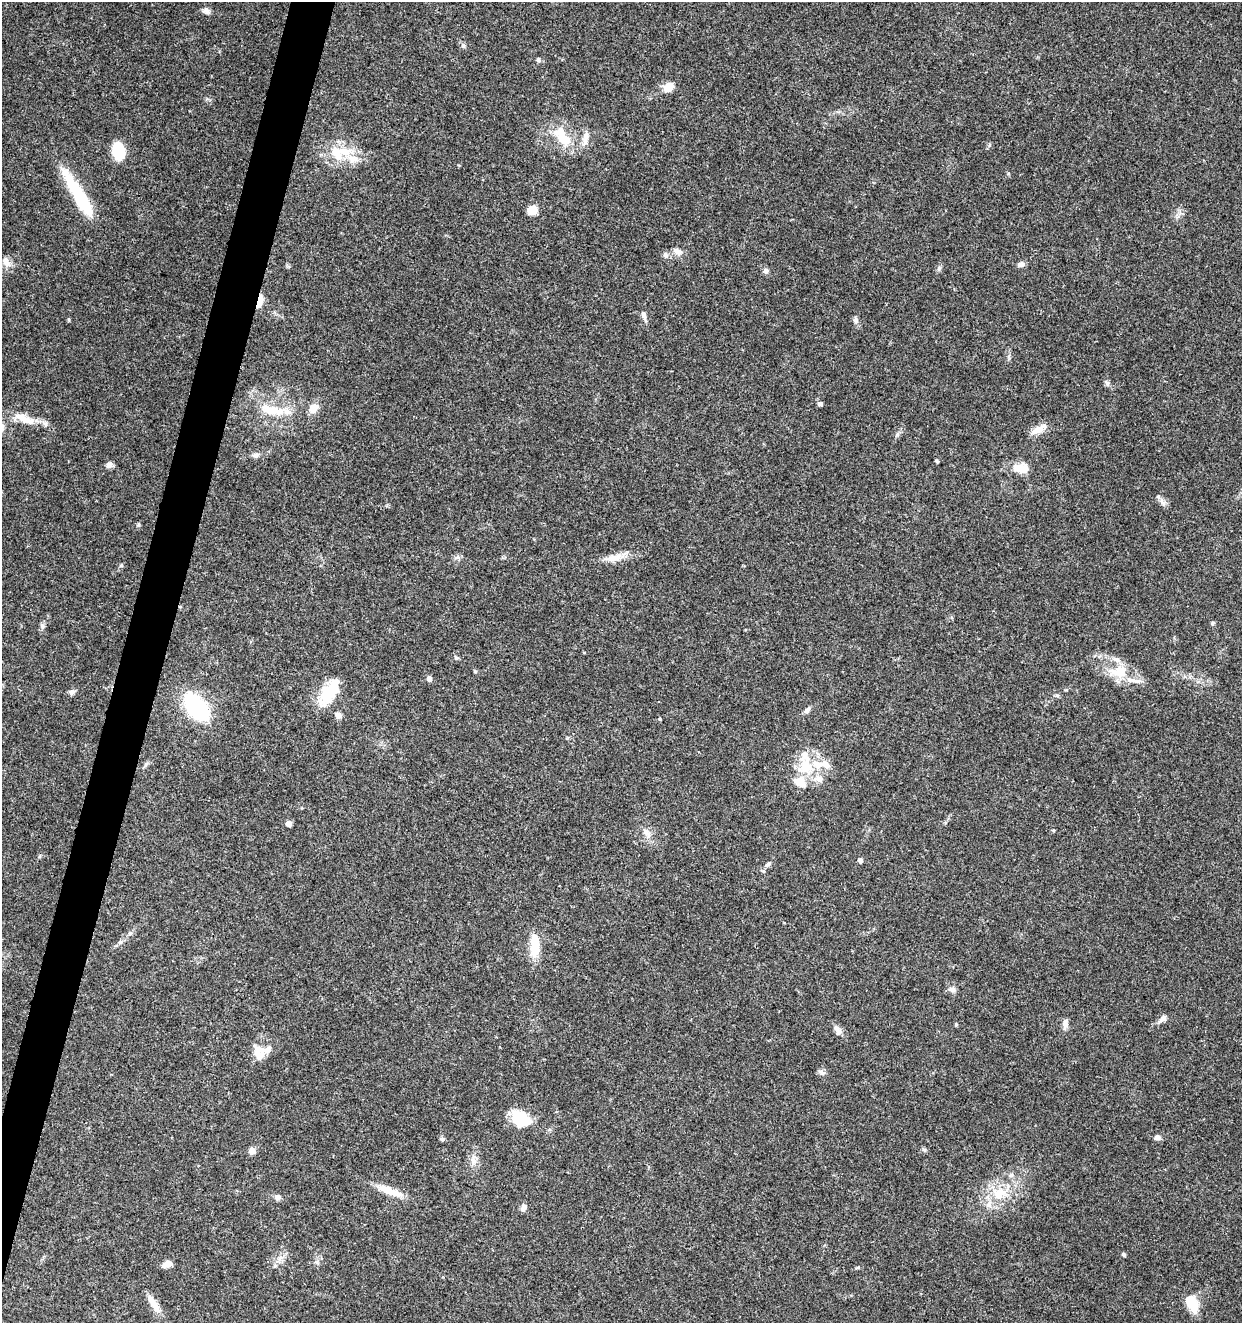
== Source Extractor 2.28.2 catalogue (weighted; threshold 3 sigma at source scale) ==
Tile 7 of 4 x 4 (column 3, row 2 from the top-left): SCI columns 2761-4000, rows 2645-3965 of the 5462 x 5297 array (HDU 1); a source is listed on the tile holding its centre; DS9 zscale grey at full resolution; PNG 1244 x 1325 px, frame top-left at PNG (2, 2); no overlay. Shown black and unused: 3% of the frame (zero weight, under 3 of 5 exposures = <1% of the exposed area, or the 3 px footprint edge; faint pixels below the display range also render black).
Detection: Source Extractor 2.28.2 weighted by HDU 2 'WHT'; one run over the whole footprint, this tile lists its part. Background 0.0333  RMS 0.0025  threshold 0.0112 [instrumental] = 3 sigma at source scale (4.5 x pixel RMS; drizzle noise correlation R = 1.50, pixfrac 1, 0.0396/0.0396 arcsec/px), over >= 5 px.
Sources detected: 85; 1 inside a brighter object's white glare — not listed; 10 inside a brighter listed object's ellipse — not listed separately; the other 74 listed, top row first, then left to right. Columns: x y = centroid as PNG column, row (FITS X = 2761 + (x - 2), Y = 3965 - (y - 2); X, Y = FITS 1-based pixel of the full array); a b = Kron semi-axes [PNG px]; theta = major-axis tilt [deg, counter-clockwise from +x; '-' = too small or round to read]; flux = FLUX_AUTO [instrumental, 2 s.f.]
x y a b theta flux
206 11 10 7 -35 0.91
463 46 7 6 - 0.62
538 60 6 5 - 0.52
668 87 11 8 41 3.5
586 135 12 9 65 1.7
561 136 34 15 -60 7
118 151 12 8 -80 13
336 152 20 14 -60 5.5
353 158 17 10 -13 2.9
79 196 58 11 -59 17
533 210 5 5 - 9.6
677 252 13 8 -29 1.4
665 255 8 7 - 0.84
6 261 15 10 -61 1.7
1021 264 8 7 - 0.98
765 271 7 7 - 0.73
260 301 16 6 75 2.8
644 315 12 6 -76 0.97
855 320 8 7 - 0.73
1107 383 8 6 -44 0.62
820 404 5 5 - 0.64
313 408 11 9 51 2.5
272 411 32 13 -2 6.5
29 421 19 10 -11 3
1038 430 17 9 29 2.5
255 455 10 6 5 0.91
937 461 6 3 -44 0.29
109 465 9 8 - 0.93
1021 468 19 12 -6 3.9
1163 502 11 6 -41 1
615 557 23 9 18 3
121 565 5 5 - 0.37
1212 623 6 4 28 0.39
42 626 8 6 -75 0.64
456 657 6 4 -31 0.37
475 671 4 4 - 0.26
1119 671 26 15 6 6.3
429 679 5 4 - 1.4
72 692 9 7 38 0.77
328 695 31 16 64 8
1057 695 7 4 1 0.4
196 707 27 14 -55 36
807 710 10 6 46 0.81
338 715 8 7 - 1
806 766 28 23 68 9.1
288 824 5 4 - 1.9
1053 830 5 3 - 0.25
647 834 14 6 -53 1.3
860 860 5 4 - 0.84
769 864 9 5 40 0.67
120 942 6 5 - 0.56
535 945 28 10 89 6.2
952 989 9 7 -12 1
1163 1019 11 7 40 1.1
956 1024 5 4 - 0.28
1065 1024 12 6 86 1.3
838 1030 13 7 -59 1.4
258 1053 18 13 -78 3.4
821 1072 9 4 -36 0.63
521 1117 21 14 -37 8.4
1157 1137 8 6 8 0.93
442 1139 7 5 -43 0.47
924 1150 6 5 - 0.44
252 1151 8 7 - 1.4
473 1160 9 5 -44 1
1011 1175 6 6 - 0.61
390 1191 34 8 -21 4.2
999 1193 21 16 17 7
277 1197 7 6 - 0.95
524 1207 9 6 70 1.1
1124 1254 4 4 - 0.59
167 1264 9 7 20 2.1
1192 1303 20 11 -60 5.6
154 1304 26 7 -56 3.1
Overlapping masked pixels (flux is a lower limit): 1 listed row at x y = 260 301
Unlisted compact peaks at least as high as the median listed source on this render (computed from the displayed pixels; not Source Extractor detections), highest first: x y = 138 525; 939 268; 69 320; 1008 173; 897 434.